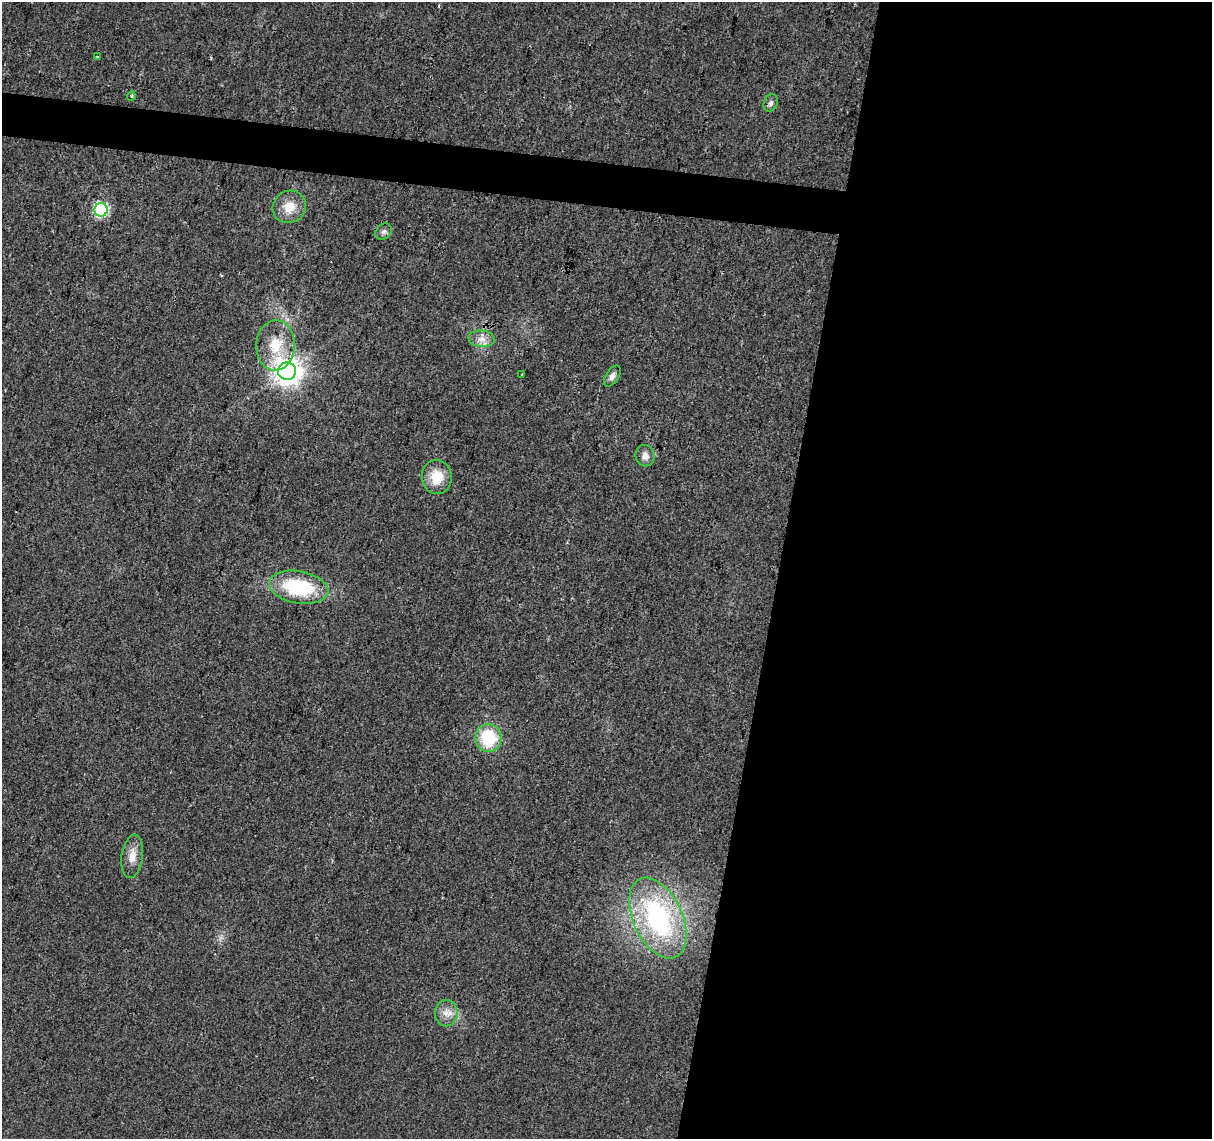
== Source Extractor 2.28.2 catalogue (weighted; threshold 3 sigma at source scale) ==
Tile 12 of 4 x 4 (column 4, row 3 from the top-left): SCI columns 3630-4839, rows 1363-2499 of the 4847 x 5057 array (HDU 1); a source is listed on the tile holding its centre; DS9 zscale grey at full resolution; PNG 1214 x 1141 px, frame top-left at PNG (2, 2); each listed source drawn as its Kron ellipse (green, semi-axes under 4 px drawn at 4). Shown black and unused: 38% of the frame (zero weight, under 2 of 3 exposures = <1% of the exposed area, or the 3 px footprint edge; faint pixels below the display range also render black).
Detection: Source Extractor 2.28.2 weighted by HDU 2 'WHT'; one run over the whole footprint, this tile lists its part. Background 0.0273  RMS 0.0063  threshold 0.0285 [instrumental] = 3 sigma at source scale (4.5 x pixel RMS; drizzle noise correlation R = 1.50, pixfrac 1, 0.0396/0.0396 arcsec/px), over >= 5 px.
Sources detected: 19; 1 cosmic-ray / hot-pixel residue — neither listed nor drawn; the other 18 listed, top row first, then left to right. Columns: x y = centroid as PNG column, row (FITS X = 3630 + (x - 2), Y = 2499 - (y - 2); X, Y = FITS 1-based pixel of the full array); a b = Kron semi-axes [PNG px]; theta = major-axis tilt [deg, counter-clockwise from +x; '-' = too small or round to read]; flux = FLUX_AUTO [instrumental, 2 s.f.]
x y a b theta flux
97 56 3 3 - 1.2
131 96 5 3 - 0.63
771 103 9 6 67 2.3
289 207 17 16 - 12
101 210 7 6 - 100
384 232 9 7 44 2
482 339 13 8 -6 4.9
276 345 25 19 87 20
287 371 9 9 - 790
522 375 3 3 - 3.2
612 376 12 6 57 3
645 456 11 9 -75 4.3
437 477 17 15 -83 15
299 587 30 16 -10 48
488 738 14 13 - 32
132 856 22 10 82 8
658 918 43 24 -65 100
446 1013 13 11 90 6.1